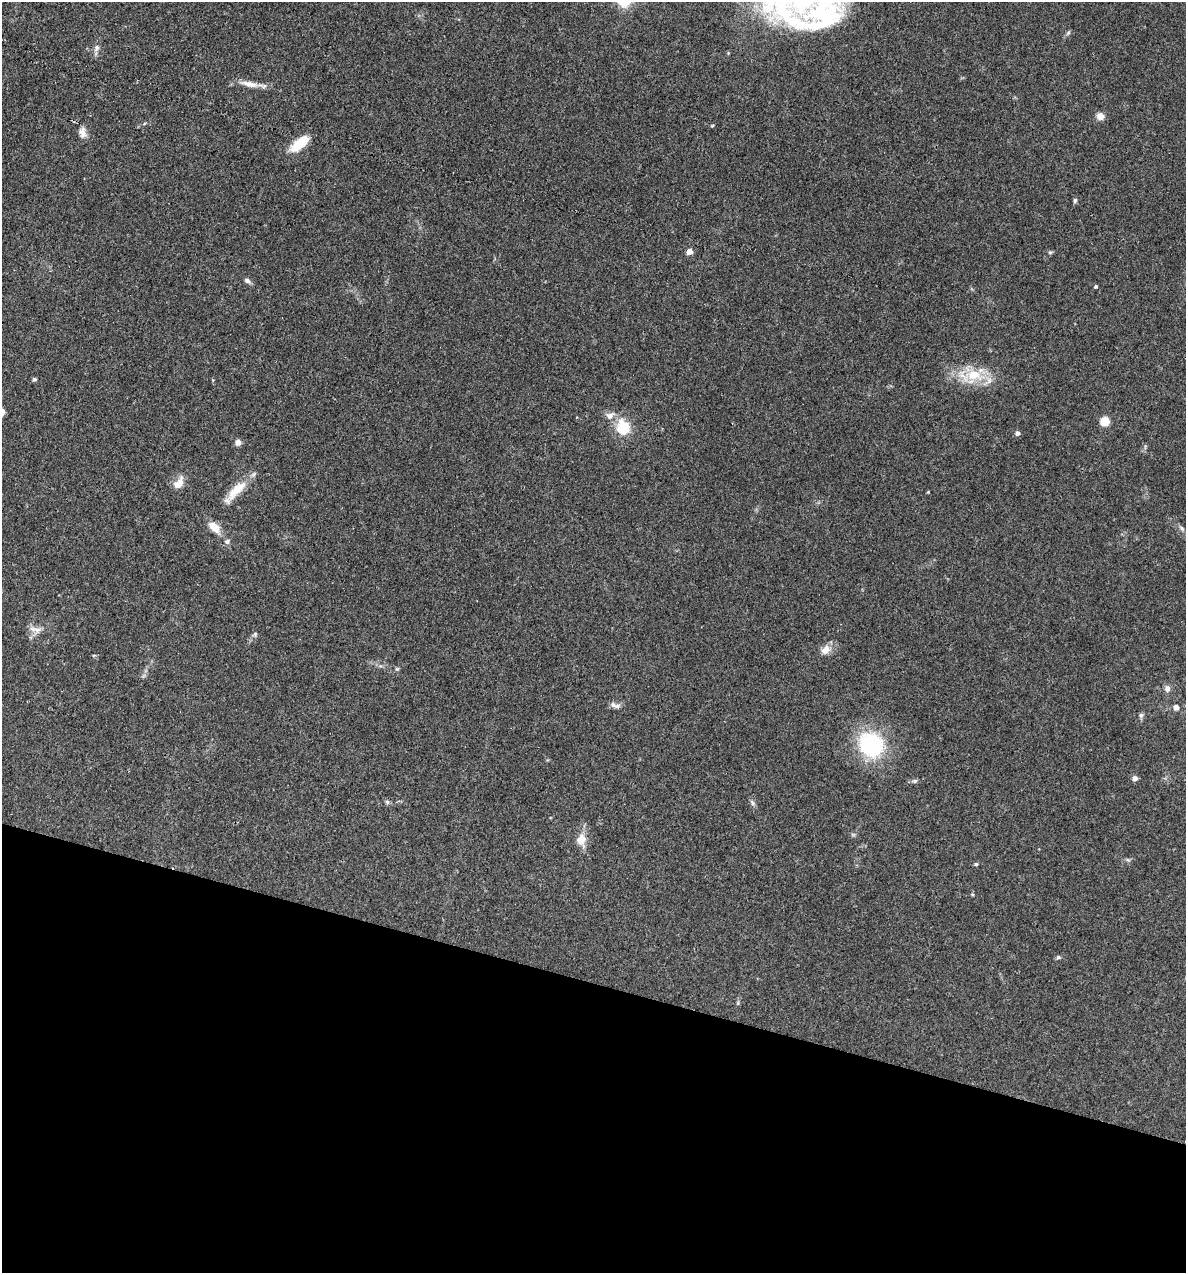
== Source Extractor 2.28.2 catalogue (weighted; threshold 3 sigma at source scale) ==
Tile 15 of 4 x 4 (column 3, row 4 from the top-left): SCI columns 2492-3675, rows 1-1271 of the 5104 x 5085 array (HDU 1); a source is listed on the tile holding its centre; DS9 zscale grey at full resolution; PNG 1188 x 1275 px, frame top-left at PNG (2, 2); no overlay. Shown black and unused: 23% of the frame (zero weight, under 3 of 4 exposures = <1% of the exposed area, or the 3 px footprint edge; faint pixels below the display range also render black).
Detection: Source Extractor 2.28.2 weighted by HDU 2 'WHT'; one run over the whole footprint, this tile lists its part. Background 0.25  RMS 0.0093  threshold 0.042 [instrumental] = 3 sigma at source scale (4.5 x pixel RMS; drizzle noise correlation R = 1.50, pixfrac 1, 0.05/0.05 arcsec/px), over >= 5 px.
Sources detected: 41; all 41 listed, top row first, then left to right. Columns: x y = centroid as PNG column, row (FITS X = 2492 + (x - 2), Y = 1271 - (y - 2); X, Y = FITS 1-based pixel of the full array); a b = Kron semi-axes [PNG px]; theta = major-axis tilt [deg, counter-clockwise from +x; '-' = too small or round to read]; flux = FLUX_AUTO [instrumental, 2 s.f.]
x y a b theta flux
823 18 57 29 20 89
1068 33 7 4 46 1.6
96 48 10 7 73 4
249 84 24 7 -13 10
1100 116 5 4 - 24
83 133 15 8 -87 6
300 144 24 10 38 23
1075 200 6 5 - 1.7
689 251 4 4 - 11
1050 252 6 5 - 1.4
247 281 8 5 -32 3.1
1096 286 4 4 - 1.4
974 375 32 16 -7 33
34 379 5 5 - 1.6
610 415 12 9 26 6.1
1105 421 5 5 - 42
622 428 16 14 -84 29
1017 433 5 5 - 3.7
238 442 7 7 - 4.2
178 483 16 9 53 10
236 490 35 11 45 19
214 527 17 10 -44 11
1181 528 9 4 -42 2
227 542 7 7 - 2.6
37 630 12 8 12 6.3
255 634 6 5 - 1.7
826 650 14 10 44 7.9
397 669 5 5 - 1.2
1167 689 9 7 86 3.8
615 705 16 6 -17 4.2
1176 707 6 6 - 4.5
1141 715 6 6 - 2.2
871 745 20 17 -51 100
1135 778 6 6 - 3.5
915 781 7 5 20 1.8
387 802 6 5 - 1.8
752 803 10 5 -57 2.5
581 840 19 14 -83 11
1128 860 6 4 -18 1.4
976 864 5 4 - 1.3
1058 957 6 5 - 1.6
Isophote crosses this tile's border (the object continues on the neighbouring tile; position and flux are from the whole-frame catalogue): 1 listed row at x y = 823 18